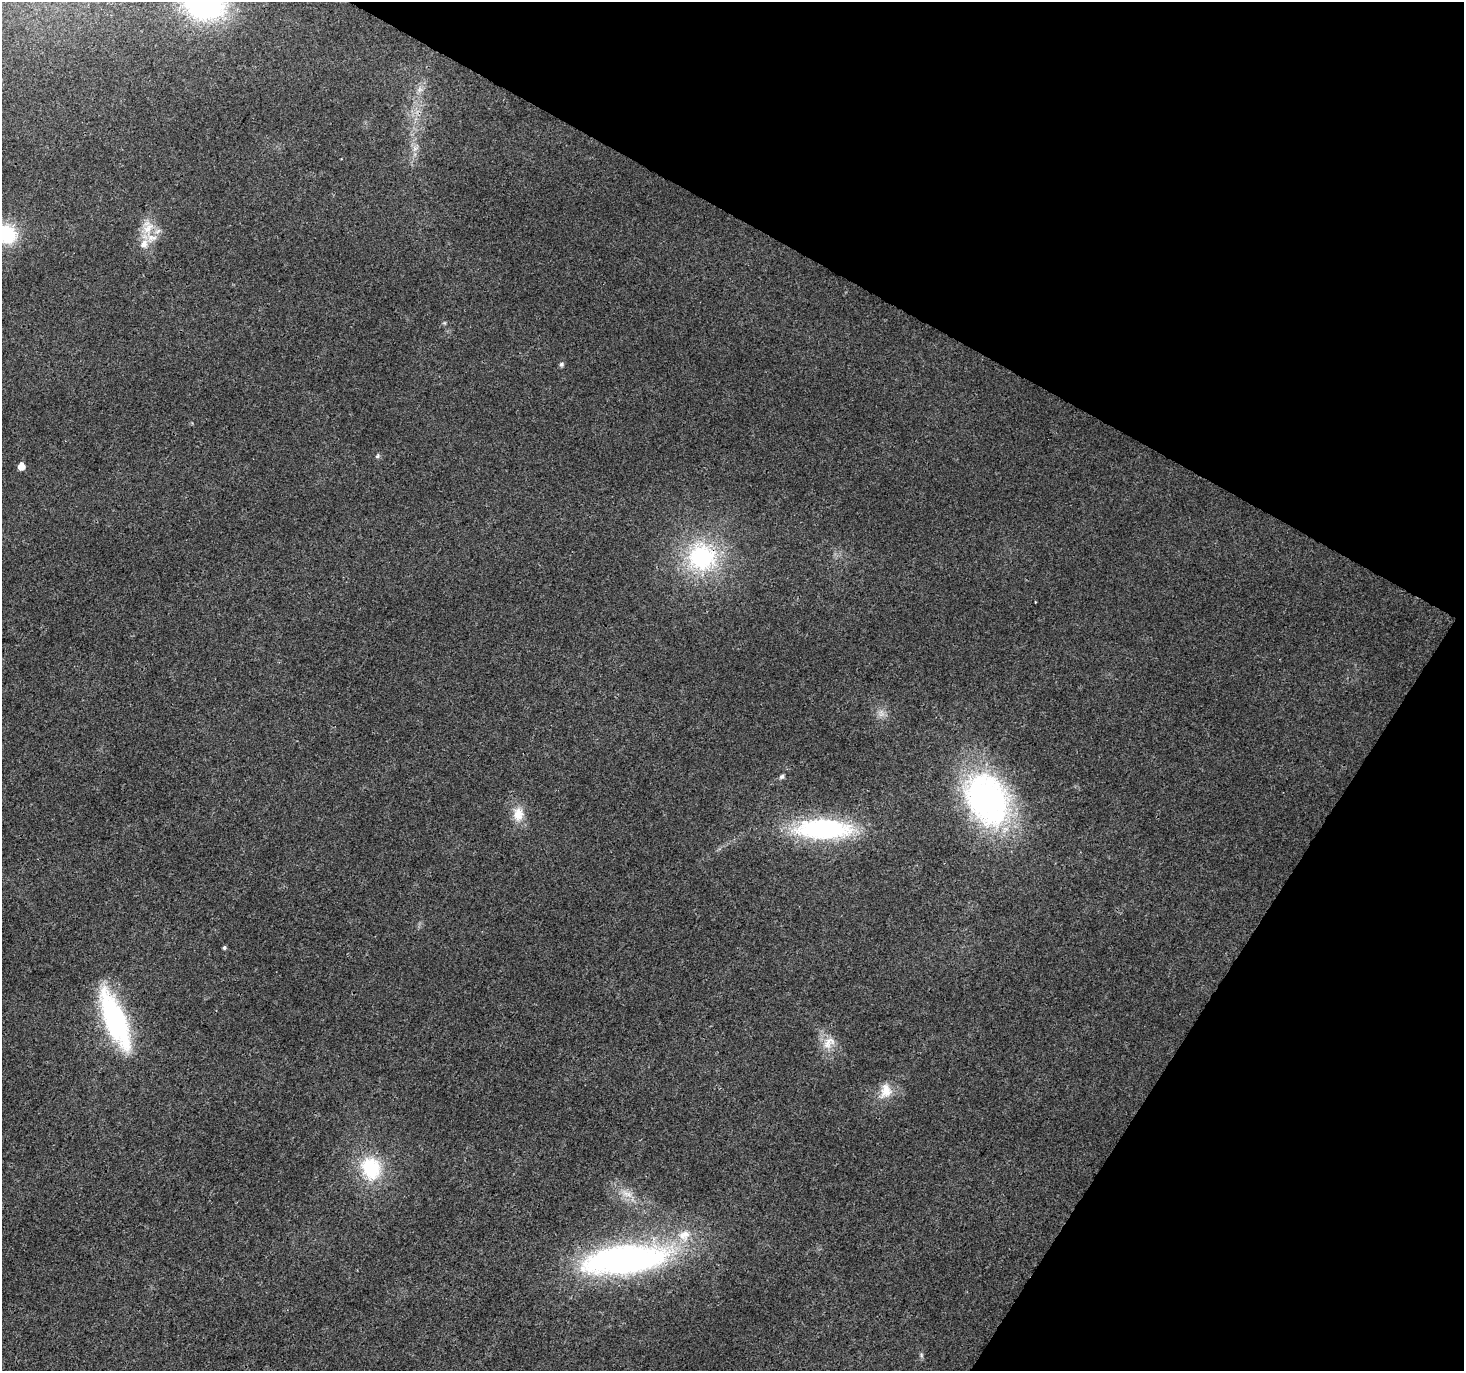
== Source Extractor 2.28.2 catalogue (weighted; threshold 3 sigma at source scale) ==
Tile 8 of 4 x 4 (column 4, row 2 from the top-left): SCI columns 4386-5847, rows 2933-4301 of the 5854 x 5930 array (HDU 1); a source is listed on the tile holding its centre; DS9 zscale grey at full resolution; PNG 1466 x 1373 px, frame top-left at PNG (2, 2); no overlay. Shown black and unused: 27% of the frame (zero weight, under 3 of 4 exposures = <1% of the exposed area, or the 3 px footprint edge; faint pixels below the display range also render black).
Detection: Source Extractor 2.28.2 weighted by HDU 2 'WHT'; one run over the whole footprint, this tile lists its part. Background 0.00409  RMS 0.0024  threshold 0.0107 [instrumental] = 3 sigma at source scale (4.5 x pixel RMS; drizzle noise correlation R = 1.50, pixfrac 1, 0.0396/0.0396 arcsec/px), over >= 5 px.
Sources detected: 24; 3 inside a brighter listed object's ellipse — not listed separately; the other 21 listed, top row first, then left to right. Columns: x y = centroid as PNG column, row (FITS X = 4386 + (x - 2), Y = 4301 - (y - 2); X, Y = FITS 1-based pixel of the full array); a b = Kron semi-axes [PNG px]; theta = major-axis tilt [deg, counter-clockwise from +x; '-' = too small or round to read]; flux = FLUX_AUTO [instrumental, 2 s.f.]
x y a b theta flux
203 2 35 26 -30 64
148 227 24 16 87 5.1
6 234 23 20 -41 13
561 364 6 5 - 0.51
377 456 7 5 49 0.44
21 466 5 5 - 2.7
702 557 36 34 -13 28
1035 602 2 2 - 0.21
881 713 12 8 -79 1.5
782 777 6 5 - 0.57
987 799 63 46 -62 64
518 814 21 14 -90 3.9
823 829 56 19 -1 40
224 947 4 4 - 0.48
115 1019 62 20 -68 40
829 1043 21 12 49 3.2
886 1091 22 16 78 4.2
371 1168 24 20 -70 15
627 1194 19 8 -23 2.5
625 1260 110 35 7 74
921 1355 7 4 -89 0.43
Overlapping masked pixels (flux is a lower limit): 2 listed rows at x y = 702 557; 625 1260
Isophote crosses this tile's border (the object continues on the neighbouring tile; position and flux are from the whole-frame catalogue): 2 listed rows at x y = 203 2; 6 234
Unlisted compact peaks at least as high as the median listed source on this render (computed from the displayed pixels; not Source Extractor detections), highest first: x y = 444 323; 415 148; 419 90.